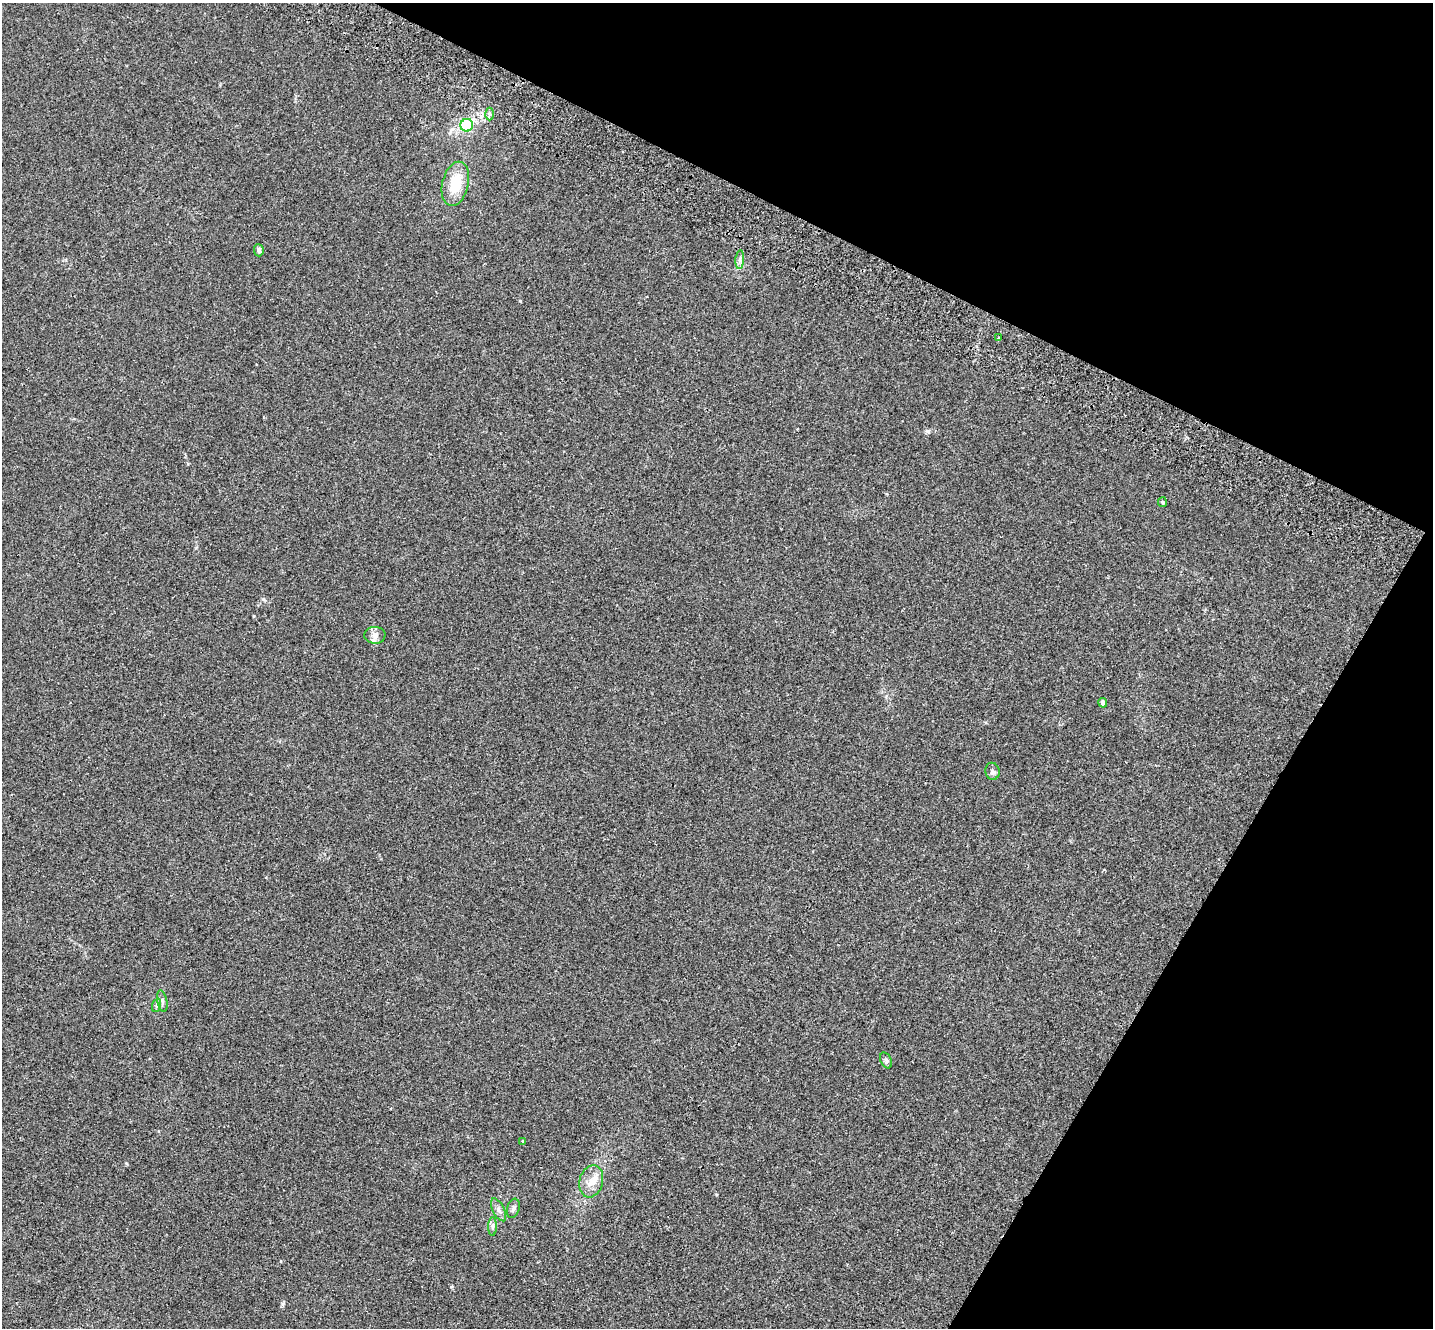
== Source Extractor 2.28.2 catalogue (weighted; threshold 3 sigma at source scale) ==
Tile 8 of 4 x 4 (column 4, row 2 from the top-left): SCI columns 4327-5757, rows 2990-4315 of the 5789 x 5842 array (HDU 1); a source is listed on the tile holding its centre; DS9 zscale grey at full resolution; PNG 1435 x 1330 px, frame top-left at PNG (2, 3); each listed source drawn as its Kron ellipse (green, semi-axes under 4 px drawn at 4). Shown black and unused: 25% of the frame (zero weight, under 2 of 3 exposures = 3% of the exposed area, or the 3 px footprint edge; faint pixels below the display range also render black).
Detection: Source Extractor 2.28.2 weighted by HDU 2 'WHT'; one run over the whole footprint, this tile lists its part. Background 0.0141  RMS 0.0061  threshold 0.0276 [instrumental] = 3 sigma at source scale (4.5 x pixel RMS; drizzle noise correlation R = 1.50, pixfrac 1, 0.05/0.05 arcsec/px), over >= 5 px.
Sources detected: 19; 1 inside a brighter listed object's ellipse — not listed separately; the other 18 listed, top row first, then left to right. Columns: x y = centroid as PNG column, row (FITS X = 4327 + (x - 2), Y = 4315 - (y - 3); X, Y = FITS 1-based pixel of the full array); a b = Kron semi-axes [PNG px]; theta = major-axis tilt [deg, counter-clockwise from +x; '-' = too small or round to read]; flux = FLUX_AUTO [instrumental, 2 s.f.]
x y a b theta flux
490 114 6 4 -89 1.1
467 125 6 6 - 30
455 184 22 13 76 16
259 250 6 5 - 1.6
740 260 9 4 85 1.6
999 338 3 3 - 3
1162 502 5 4 - 0.64
375 635 10 8 -2 3.1
1103 703 5 4 - 1.8
992 771 8 7 - 1.6
162 1001 11 5 -78 1.6
157 1005 7 4 71 1.1
886 1060 8 5 -64 1.3
523 1141 4 3 - 0.51
591 1181 16 11 74 6.9
513 1208 10 6 73 1.7
499 1210 12 5 -62 2.4
493 1227 9 4 90 1.5
Unlisted compact peaks at least as high as the median listed source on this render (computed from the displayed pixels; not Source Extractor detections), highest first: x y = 928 431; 520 301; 282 1304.